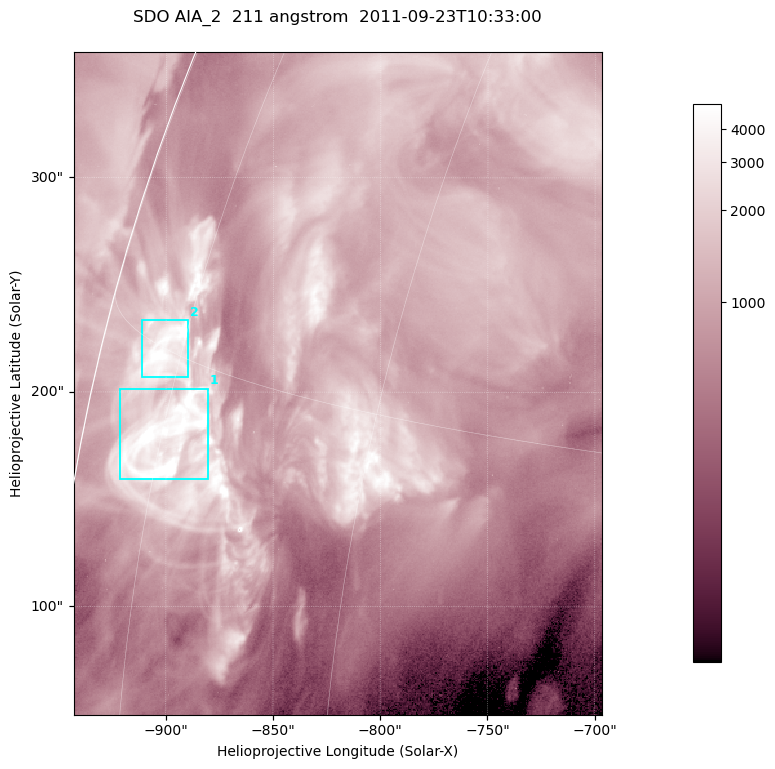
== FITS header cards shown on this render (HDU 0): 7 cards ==
TELESCOP= 'SDO     '           /
INSTRUME= 'AIA_2   '           /
WAVELNTH=                  211 /
WAVEUNIT= 'angstrom'           /
DATE-OBS= '2011-09-23T10:33:00.62' /
CTYPE1  = 'HPLN-TAN'           /
CTYPE2  = 'HPLT-TAN'           /

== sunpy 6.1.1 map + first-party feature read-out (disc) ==
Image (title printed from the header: SDO AIA_2  211 angstrom  2011-09-23T10:33:00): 410 x 514 px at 0.601 arcsec/px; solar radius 956 arcsec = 1592 px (partial field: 2.5% of the solar disc is inside the frame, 94% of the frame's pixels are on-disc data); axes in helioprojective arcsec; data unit not stated in the header (colour bar unlabelled)
Pointing: header CRPIX1/2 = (2038.91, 2046.17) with CRVAL1/2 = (0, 0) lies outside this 410 x 514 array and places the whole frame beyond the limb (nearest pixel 1.41 R_sun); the SolarSoft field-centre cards XCEN/YCEN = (-819.9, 204.1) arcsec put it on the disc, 1310 arcsec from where CRPIX/CRVAL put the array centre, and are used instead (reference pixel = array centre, CRVAL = XCEN/YCEN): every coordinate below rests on XCEN/YCEN
Orientation: roll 0.0565 deg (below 1 deg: not rotated)
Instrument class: DISC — disc imager (sunpy class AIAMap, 211 A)
Bright regions (active regions / flare kernels): reference = the on-disc median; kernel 3 px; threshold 5 sigma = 2894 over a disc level ~983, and >= 1.15x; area >= 210 px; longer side >= 5 px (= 3 arcsec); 2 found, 2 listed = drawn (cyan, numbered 1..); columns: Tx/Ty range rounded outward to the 2 arcsec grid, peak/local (2 s.f.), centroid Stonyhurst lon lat
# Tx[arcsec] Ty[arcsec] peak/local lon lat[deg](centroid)
1 -922..-880 158..202 8.5 -75 +13
2 -912..-888 206..234 7.6 -77 +15
Off-limb structures (1.02-1.3 R_sun): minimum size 105 px: none found